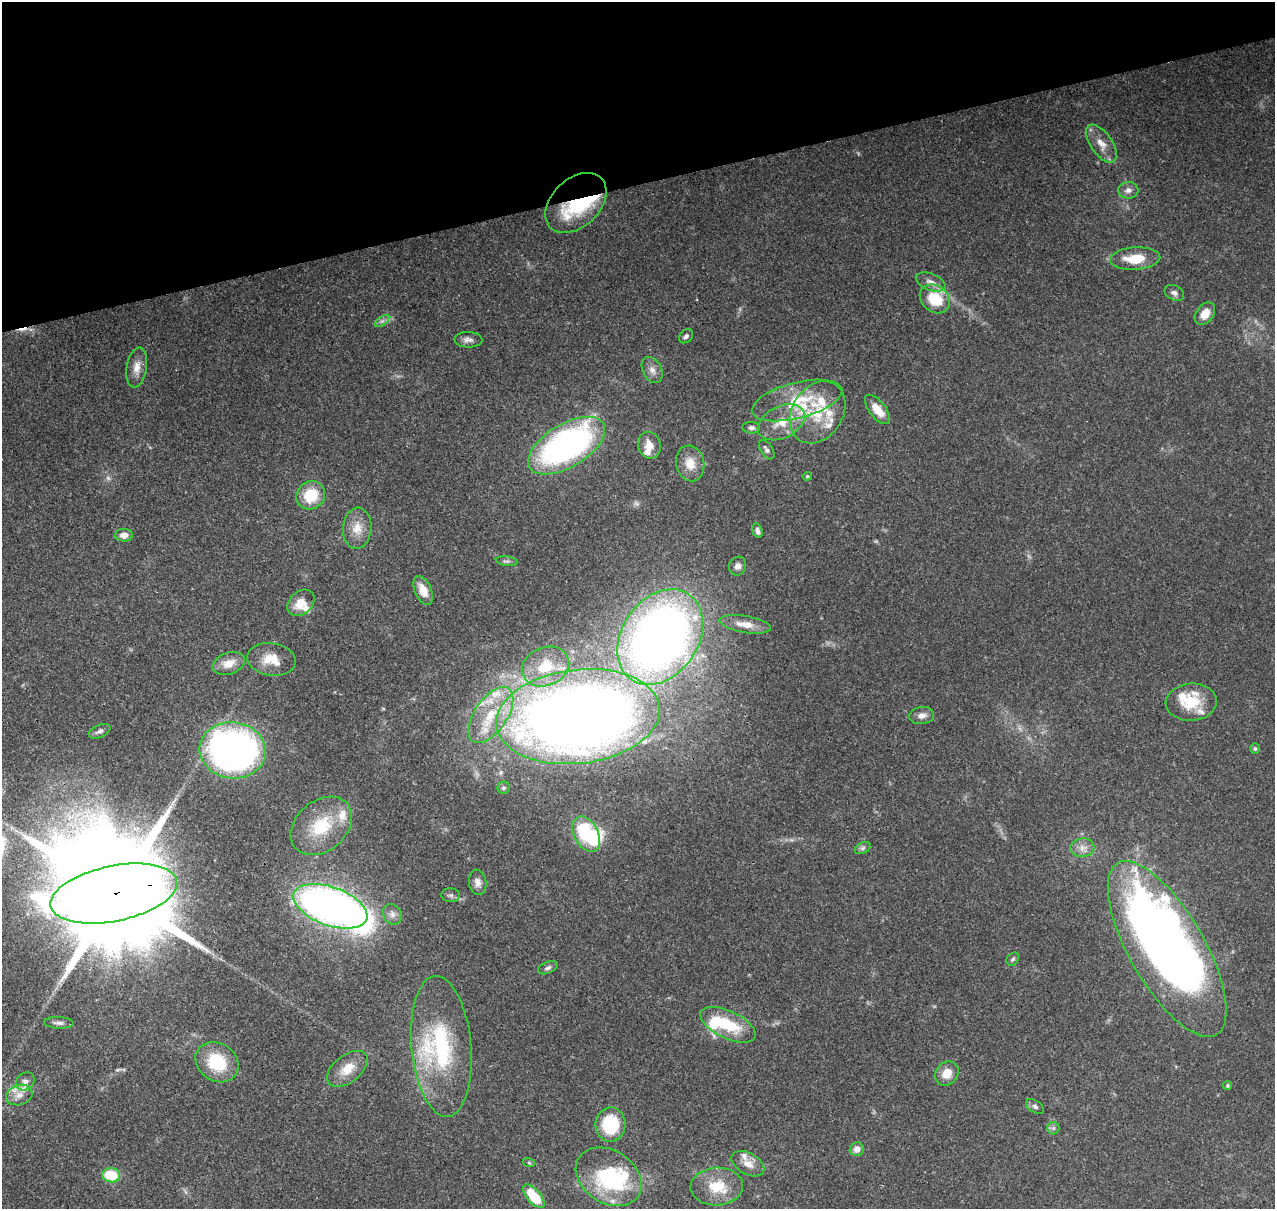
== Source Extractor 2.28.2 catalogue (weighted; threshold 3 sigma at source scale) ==
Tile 3 of 4 x 4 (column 3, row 1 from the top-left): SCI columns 2662-3934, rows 3753-4959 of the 5323 x 5039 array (HDU 1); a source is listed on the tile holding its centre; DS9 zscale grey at full resolution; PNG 1277 x 1211 px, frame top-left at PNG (2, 2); each listed source drawn as its Kron ellipse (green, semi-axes under 4 px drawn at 4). Shown black and unused: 15% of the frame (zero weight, under 3 of 4 exposures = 8% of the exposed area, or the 3 px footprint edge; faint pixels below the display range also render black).
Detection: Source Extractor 2.28.2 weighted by HDU 2 'WHT'; one run over the whole footprint, this tile lists its part. Background 0.0758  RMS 0.0035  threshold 0.0156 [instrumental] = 3 sigma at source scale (4.5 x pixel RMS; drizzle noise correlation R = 1.50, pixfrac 1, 0.0396/0.0396 arcsec/px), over >= 5 px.
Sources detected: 100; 2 too faint to see at this stretch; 6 inside a brighter object's white glare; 1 cosmic-ray / hot-pixel residue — neither listed nor drawn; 16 inside a brighter listed object's ellipse — not listed separately; the other 75 listed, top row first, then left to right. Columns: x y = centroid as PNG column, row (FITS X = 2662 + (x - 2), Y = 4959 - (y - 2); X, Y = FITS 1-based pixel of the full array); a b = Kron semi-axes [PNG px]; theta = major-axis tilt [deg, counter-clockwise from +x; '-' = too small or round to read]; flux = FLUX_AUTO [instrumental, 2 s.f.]
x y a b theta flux
1101 144 22 11 -55 4.6
1128 190 10 8 1 1.9
576 203 35 24 43 29
1135 259 25 11 3 10
931 282 15 8 -21 2.8
1174 293 10 7 -26 1.4
935 299 16 13 -39 13
1205 314 12 8 53 4.3
382 321 8 4 36 1
686 336 8 6 44 1
468 340 14 7 -1 1.9
137 367 20 10 80 3.9
652 370 14 9 -63 2.4
797 400 46 18 15 18
877 410 17 8 -52 5.9
817 412 33 25 57 17
781 422 25 16 26 8.6
751 428 9 5 -6 1.4
649 445 13 11 -71 3.8
567 446 43 21 31 110
767 450 11 6 -56 1.4
690 463 18 14 -76 5.7
807 476 5 4 - 0.45
311 495 15 13 37 12
357 528 20 14 85 5.2
758 531 7 4 -76 1.2
124 535 9 6 0 2.4
507 561 11 4 -7 0.86
738 566 9 8 - 1.8
423 590 15 8 -66 5.3
301 603 15 11 42 5.1
745 624 26 8 -9 4.7
660 637 51 38 56 310
271 659 24 16 -9 7.3
229 663 17 10 20 5
545 667 24 19 23 11
1191 702 25 18 4 11
491 715 32 16 56 14
922 716 12 8 7 2.3
578 717 82 47 7 550
100 731 11 6 25 1.3
1255 749 5 5 - 0.66
233 750 33 28 -7 170
504 788 6 6 - 0.95
321 826 34 25 41 18
586 834 19 12 -62 24
863 848 8 5 28 0.84
1082 848 12 9 5 2.6
478 882 13 8 -79 2.1
114 894 64 27 11 15000
451 895 9 7 -5 1
330 906 39 19 -20 230
392 914 10 9 - 2
1167 949 99 37 -60 380
1013 959 7 5 50 0.73
548 968 10 5 22 1.1
59 1023 15 6 -2 1.5
728 1025 30 13 -25 16
441 1046 71 30 -85 41
217 1062 23 18 -35 16
347 1069 23 13 38 6.8
947 1073 13 11 51 4.8
25 1081 10 8 42 1.7
1228 1086 4 4 - 0.57
19 1095 13 10 15 3.2
1035 1107 10 5 -33 1
610 1125 17 15 88 17
1053 1128 6 6 - 0.86
857 1149 7 6 - 2.4
529 1163 6 4 -19 0.47
748 1164 18 10 -29 3.8
111 1175 9 7 -9 12
609 1177 35 26 -33 34
717 1186 26 19 2 11
534 1196 14 7 -48 12
Overlapping masked pixels (flux is a lower limit): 3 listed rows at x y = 576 203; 578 717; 114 894